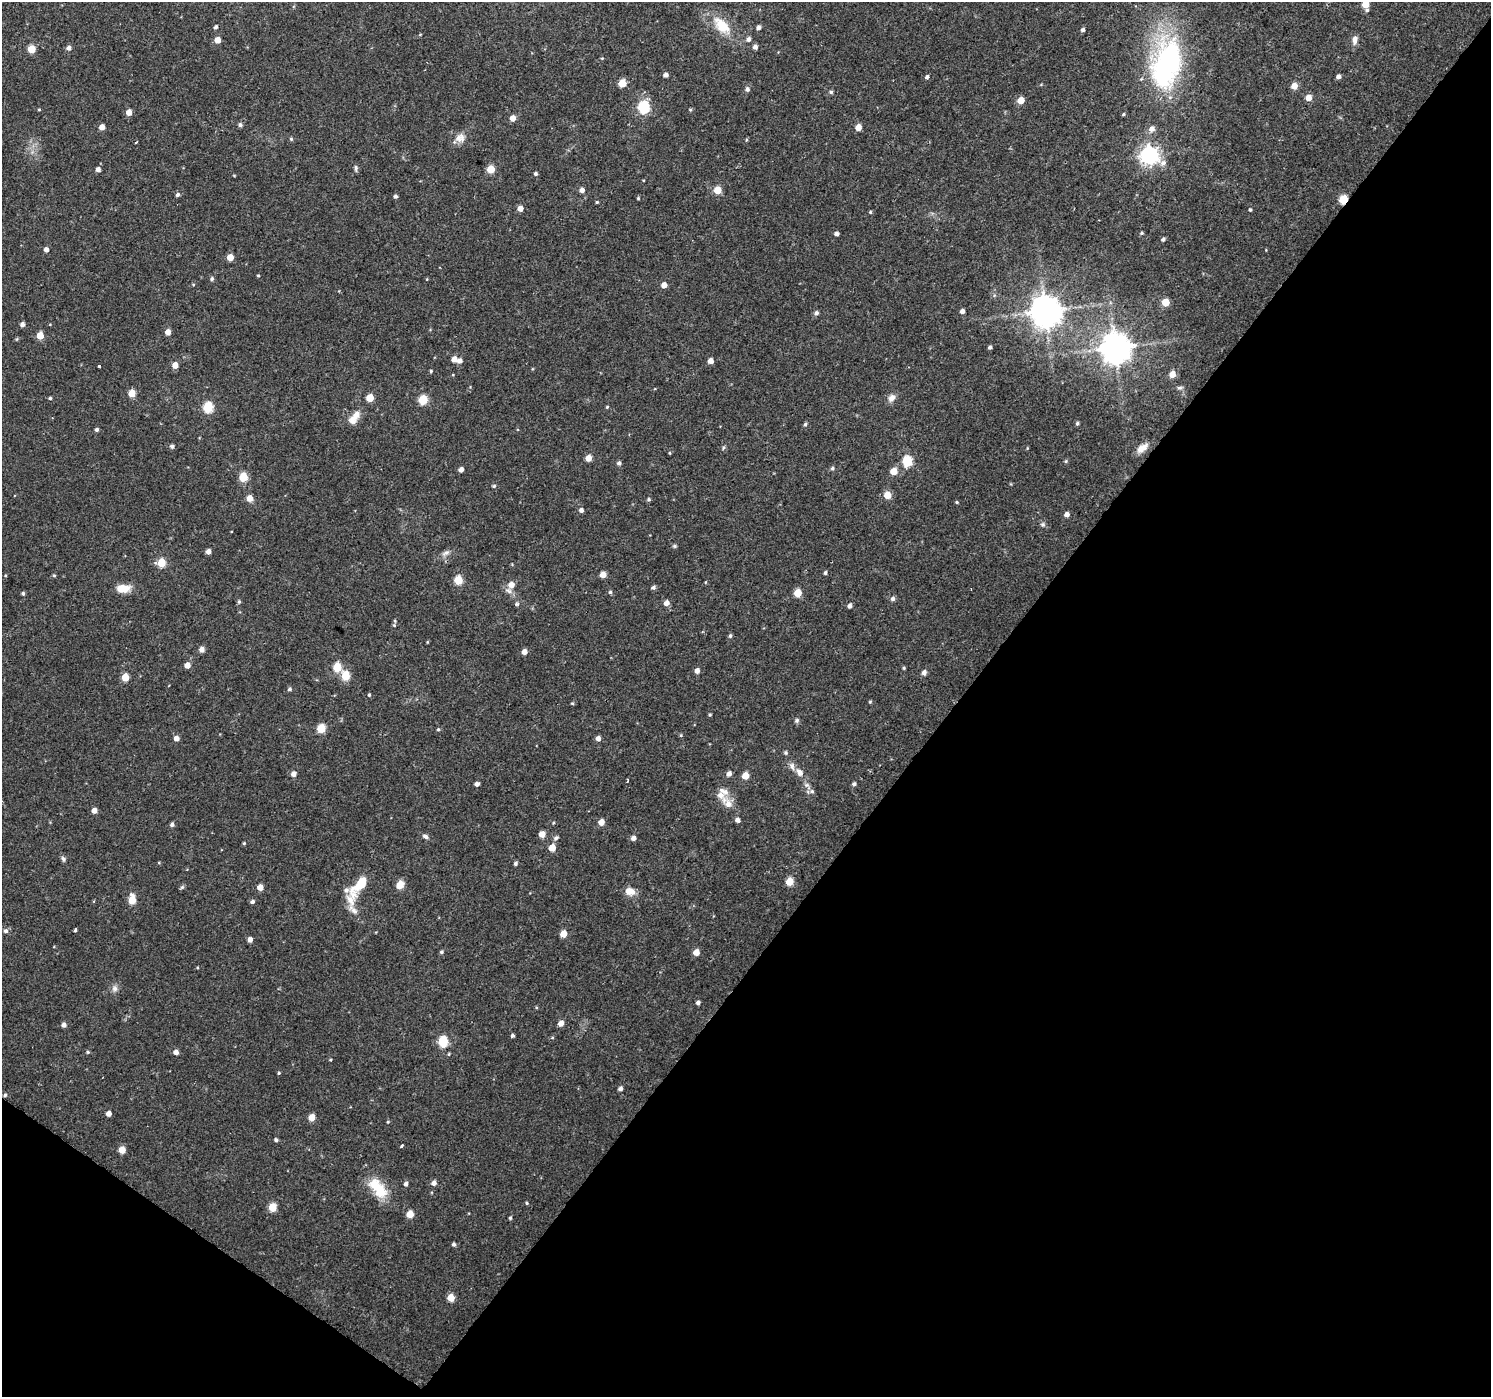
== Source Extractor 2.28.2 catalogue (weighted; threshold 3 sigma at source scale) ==
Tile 15 of 4 x 4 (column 3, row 4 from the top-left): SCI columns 2978-4466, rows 181-1575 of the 5961 x 6007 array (HDU 1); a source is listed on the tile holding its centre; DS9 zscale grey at full resolution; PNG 1493 x 1399 px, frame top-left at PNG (2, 2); no overlay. Shown black and unused: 39% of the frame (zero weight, under 2 of 3 exposures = <1% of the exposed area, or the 3 px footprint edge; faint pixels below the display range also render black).
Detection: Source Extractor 2.28.2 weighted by HDU 2 'WHT'; one run over the whole footprint, this tile lists its part. Background 0.0257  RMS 0.0035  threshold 0.0158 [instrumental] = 3 sigma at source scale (4.5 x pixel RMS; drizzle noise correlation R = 1.50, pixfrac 1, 0.0396/0.0396 arcsec/px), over >= 5 px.
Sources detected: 225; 8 inside a brighter listed object's ellipse — not listed separately; the other 217 listed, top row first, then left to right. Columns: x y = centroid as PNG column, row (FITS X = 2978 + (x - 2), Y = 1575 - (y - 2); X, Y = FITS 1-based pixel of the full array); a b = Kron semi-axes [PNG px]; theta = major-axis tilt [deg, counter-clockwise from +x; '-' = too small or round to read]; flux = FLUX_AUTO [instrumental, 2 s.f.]
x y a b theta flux
1365 4 5 5 - 5.9
1367 10 5 5 - 0.57
722 26 25 13 -46 10
216 27 4 4 - 0.78
758 27 4 4 - 1.3
1083 30 4 4 - 0.85
420 35 4 3 - 0.27
748 39 6 5 - 1.2
217 40 5 4 - 4.3
1355 40 11 6 82 2
755 47 5 5 - 1.4
69 48 5 5 - 1.3
31 49 5 5 - 9.5
1166 64 64 34 76 66
666 75 5 4 - 1.3
927 77 4 3 - 1.3
1338 77 4 4 - 1.4
622 83 5 5 - 8.4
1294 86 5 5 - 3.6
747 89 5 5 - 1.2
831 92 5 5 - 0.66
1309 98 5 5 - 3.7
1021 100 5 4 - 5.6
643 107 6 6 - 35
39 109 4 3 - 0.33
690 110 5 4 - 0.43
129 112 5 4 - 3.2
1123 114 5 4 - 0.46
513 118 5 5 - 2.7
240 125 5 5 - 0.89
102 127 4 4 - 3.1
858 127 5 4 - 3.9
1152 129 7 6 - 2.1
460 138 14 12 10 3
291 139 5 5 - 0.49
746 140 6 3 72 0.36
136 142 3 2 - 0.41
1149 155 8 7 - 170
356 168 8 4 -89 0.82
98 169 4 4 - 1.7
491 169 5 5 - 9.4
535 174 4 4 - 0.7
234 175 4 3 - 0.27
582 190 5 5 - 1.6
717 190 5 5 - 8.2
178 194 6 5 - 0.74
395 196 4 4 - 0.9
638 198 4 3 - 0.36
1343 199 5 5 - 14
597 202 3 3 - 0.41
520 208 5 5 - 2.8
1250 210 4 3 - 0.48
870 212 4 4 - 0.39
1141 233 5 4 - 0.47
837 234 4 4 - 1.3
1163 239 5 4 - 0.81
46 249 5 4 - 1.6
230 257 5 5 - 4.9
258 275 3 3 - 0.36
212 279 5 5 - 0.77
427 279 5 3 - 0.28
664 285 5 4 - 2.6
1165 302 5 5 - 7.1
962 311 4 4 - 1.6
1045 311 9 9 - 680
816 313 6 5 - 1
22 324 4 4 - 1.5
168 332 4 4 - 2.9
40 335 5 5 - 6.9
990 347 4 4 - 0.83
1115 348 9 9 - 610
454 359 5 5 - 2.7
459 361 6 5 - 1.4
710 361 4 4 - 2.9
175 365 5 4 - 3.5
99 367 3 3 - 1.6
431 371 4 4 - 0.44
1172 374 5 5 - 4.1
1180 388 8 5 15 0.78
132 393 5 5 - 6.1
50 398 3 3 - 0.51
370 398 5 5 - 7
892 398 11 8 48 2.1
423 400 5 5 - 15
208 407 6 5 - 23
607 407 4 3 - 0.39
356 415 16 10 63 3.3
1077 423 5 4 - 0.64
805 424 5 4 - 0.58
97 430 4 4 - 0.82
172 446 5 5 - 0.84
723 447 5 4 - 0.6
1027 448 5 3 - 0.28
1142 448 16 8 35 3.1
670 453 5 3 - 0.31
588 458 5 4 - 4.1
907 461 6 5 - 21
1066 461 5 5 - 0.46
619 463 5 5 - 0.77
832 468 5 5 - 0.66
461 469 4 4 - 1.6
893 471 5 5 - 5.7
243 477 5 5 - 13
494 486 5 4 - 0.52
887 495 5 5 - 6.7
249 498 5 5 - 3.6
649 499 5 4 - 0.57
957 502 4 3 - 0.42
581 510 5 5 - 1.2
1067 514 5 4 - 1.7
1043 524 6 6 - 0.77
674 546 6 4 -21 0.54
208 551 4 4 - 2
446 553 12 6 27 1.5
161 563 5 5 - 12
825 573 4 3 - 0.68
603 574 5 4 - 4
54 575 5 4 - 0.41
458 580 5 5 - 12
706 582 5 3 - 0.29
511 585 6 6 - 3.7
653 587 5 4 - 0.88
123 588 15 9 2 5.2
610 592 5 4 - 0.61
23 593 4 4 - 0.61
798 593 5 5 - 8.4
893 599 6 5 - 0.99
239 601 5 4 - 0.65
666 603 5 5 - 2.1
517 604 6 5 - 0.73
849 606 5 4 - 1.3
394 625 5 5 - 0.42
730 636 6 4 74 0.61
202 649 7 6 - 1.3
524 652 5 5 - 2.2
187 665 5 4 - 3
337 667 5 5 - 13
904 668 4 3 - 0.44
697 671 5 4 - 1.9
924 673 5 4 - 1.6
345 676 5 5 - 13
125 677 5 5 - 7.1
289 689 5 5 - 0.67
369 695 4 4 - 0.44
870 702 4 4 - 0.39
572 703 4 4 - 0.45
710 714 4 4 - 0.38
797 720 7 6 - 0.71
321 728 5 5 - 12
438 729 5 4 - 0.49
681 735 5 4 - 0.39
176 738 5 5 - 2.2
598 738 5 4 - 1.7
785 753 5 5 - 0.54
800 772 12 8 -52 2.2
293 774 5 5 - 1.8
729 774 5 5 - 1.6
745 776 5 5 - 5.9
628 781 5 2 - 0.42
477 784 4 4 - 1.2
854 784 4 4 - 0.86
807 786 15 6 -47 1.9
728 804 21 11 -51 4.1
94 810 4 4 - 2.5
601 822 5 4 - 3.6
172 824 5 4 - 0.99
542 834 5 4 - 3.8
425 836 8 5 -19 1.1
556 838 8 5 37 0.82
633 838 5 5 - 1.6
244 843 4 3 - 0.42
552 848 5 5 - 5.6
63 859 8 5 -67 0.8
515 863 4 4 - 0.79
789 882 5 5 - 8
360 884 24 9 51 11
400 884 9 7 58 3.3
182 887 6 5 - 0.64
260 887 5 5 - 3.1
630 891 12 9 -15 3.4
132 900 6 5 - 9.2
252 902 5 5 - 0.91
353 910 21 8 -48 2.8
75 930 4 3 - 0.52
6 931 6 5 - 0.94
563 934 5 5 - 4.9
250 940 5 4 - 1.7
441 952 4 4 - 0.64
696 952 5 5 - 3.7
115 988 9 8 - 1.5
698 1003 4 4 - 1.1
561 1023 5 5 - 2.6
64 1025 4 4 - 1.5
513 1035 3 3 - 0.97
443 1042 6 5 - 22
88 1052 5 4 - 0.5
176 1052 5 4 - 1.9
449 1054 5 3 - 0.36
330 1060 4 3 - 0.35
279 1073 4 4 - 0.41
620 1089 4 4 - 1.2
5 1095 5 4 - 0.65
109 1114 4 4 - 2.2
311 1117 5 5 - 5
388 1122 4 4 - 0.37
276 1140 4 4 - 0.74
402 1146 4 3 - 1
122 1150 5 5 - 5.7
434 1183 5 5 - 1.7
406 1184 5 4 - 1.1
378 1188 32 16 -51 10
527 1203 4 4 - 0.39
272 1207 5 5 - 9.5
410 1214 5 5 - 6.3
510 1218 4 3 - 0.56
454 1244 5 4 - 0.79
451 1298 5 5 - 6.2
Overlapping masked pixels (flux is a lower limit): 2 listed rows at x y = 1343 199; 5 1095
Isophote crosses this tile's border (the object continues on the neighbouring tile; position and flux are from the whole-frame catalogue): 1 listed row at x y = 1365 4